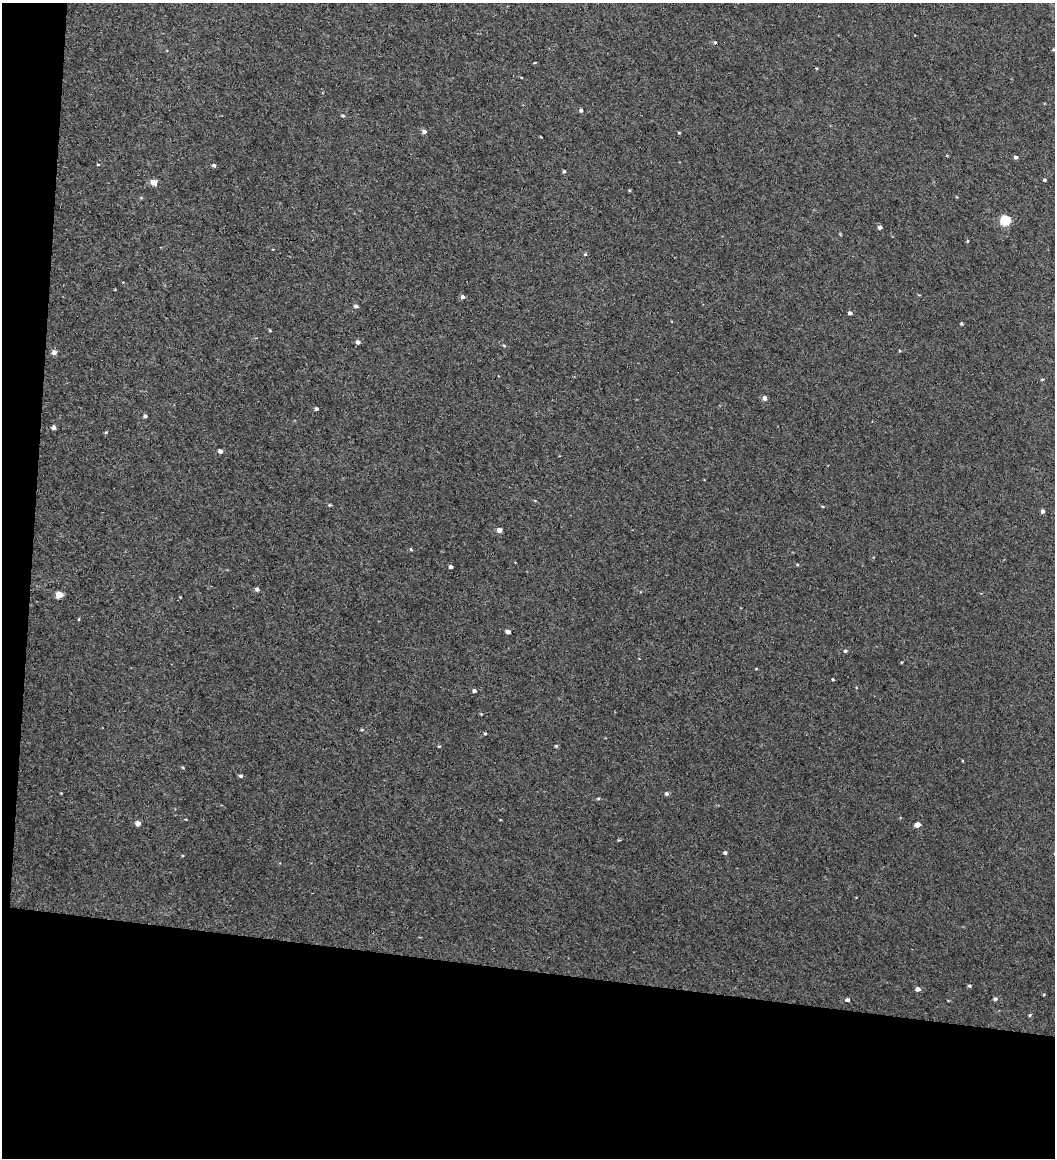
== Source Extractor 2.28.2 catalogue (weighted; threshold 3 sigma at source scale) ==
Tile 3 of 2 x 2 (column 1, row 2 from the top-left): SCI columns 70-1122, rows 1-1156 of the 2265 x 2311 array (HDU 1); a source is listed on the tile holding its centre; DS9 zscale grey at full resolution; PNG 1057 x 1160 px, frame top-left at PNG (2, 3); no overlay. Shown black and unused: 19% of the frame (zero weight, under 2 of 3 exposures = <1% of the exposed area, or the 3 px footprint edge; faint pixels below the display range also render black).
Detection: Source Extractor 2.28.2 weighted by HDU 2 'WHT'; one run over the whole footprint, this tile lists its part. Background 0.0372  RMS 0.74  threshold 3.32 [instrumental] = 3 sigma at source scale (4.5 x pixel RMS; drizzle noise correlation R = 1.50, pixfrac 1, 0.05/0.05 arcsec/px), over >= 5 px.
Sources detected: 66; all 66 listed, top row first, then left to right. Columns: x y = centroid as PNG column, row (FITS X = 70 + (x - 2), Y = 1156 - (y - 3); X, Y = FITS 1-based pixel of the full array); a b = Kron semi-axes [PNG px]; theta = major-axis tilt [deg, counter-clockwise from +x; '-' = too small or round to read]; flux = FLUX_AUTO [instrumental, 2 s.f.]
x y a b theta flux
715 42 4 3 - 100
1053 50 4 3 - 63
535 62 4 2 - 54
816 68 4 3 - 63
581 110 4 4 - 160
343 116 5 4 - 140
424 132 6 5 - 250
679 133 4 4 - 72
1016 157 4 4 - 200
98 165 4 2 - 62
214 165 4 4 - 150
564 171 4 3 - 100
1044 180 3 3 - 120
153 182 6 5 - 710
141 198 4 4 - 82
1005 220 5 5 - 5300
880 227 4 4 - 200
968 241 4 3 - 71
585 254 5 4 - 89
462 297 5 4 - 230
356 306 5 4 - 180
850 313 4 3 - 180
961 324 4 3 - 85
270 330 3 3 - 64
358 342 5 5 - 230
504 346 4 4 - 84
54 352 4 4 - 460
1042 379 5 3 - 63
765 398 5 5 - 300
316 409 4 3 - 150
145 416 4 4 - 160
54 427 4 4 - 300
106 432 4 4 - 88
220 451 4 4 - 310
330 505 5 3 - 77
1042 511 4 4 - 250
499 530 5 4 - 430
411 549 5 4 - 78
797 565 5 3 - 74
451 567 4 3 - 220
257 589 4 4 - 240
59 595 5 4 - 1700
180 597 3 3 - 48
79 619 3 3 - 170
508 632 4 4 - 420
845 651 5 4 - 120
833 679 4 3 - 73
474 691 4 4 - 190
481 714 3 3 - 55
362 729 4 4 - 81
485 733 4 3 - 89
439 746 4 3 - 76
556 746 4 4 - 85
183 768 5 3 - 64
241 776 4 4 - 150
666 794 4 4 - 180
598 798 4 4 - 85
186 819 3 3 - 57
138 823 4 4 - 550
917 825 5 4 - 680
725 852 5 4 - 150
969 986 4 3 - 99
918 989 5 4 - 310
995 999 5 4 - 160
847 1000 5 4 - 220
1030 1015 4 4 - 89